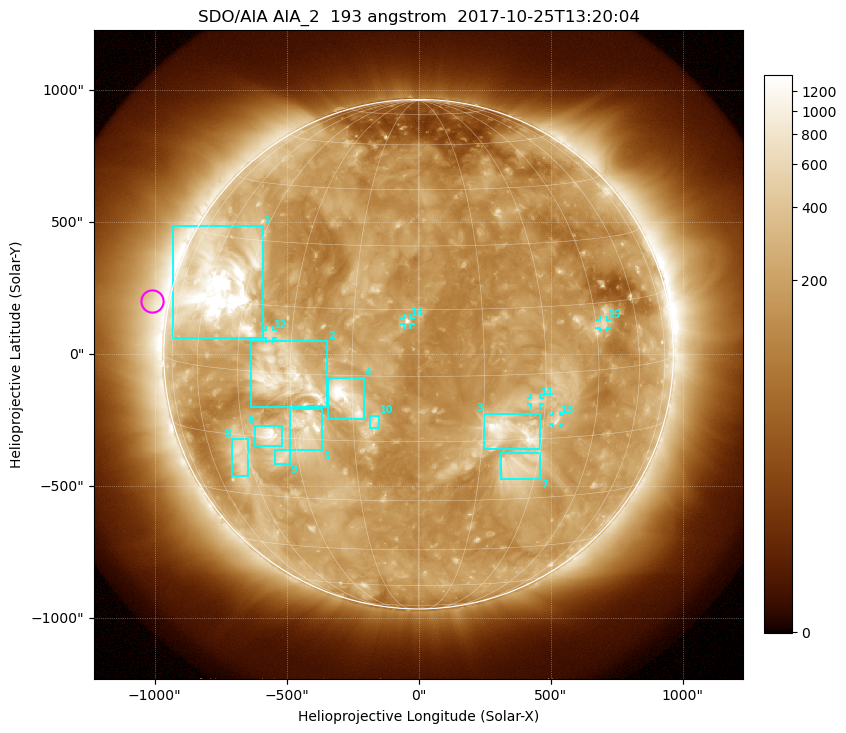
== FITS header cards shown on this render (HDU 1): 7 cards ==
TELESCOP= 'SDO/AIA'
INSTRUME= 'AIA_2'
WAVELNTH=                  193
WAVEUNIT= 'angstrom'
DATE-OBS= '2017-10-25T13:20:04.84'
CTYPE1  = 'HPLN-TAN'
CTYPE2  = 'HPLT-TAN'

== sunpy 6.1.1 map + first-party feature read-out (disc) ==
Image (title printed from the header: SDO/AIA AIA_2  193 angstrom  2017-10-25T13:20:04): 1024 x 1024 px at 2.4 arcsec/px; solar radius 965 arcsec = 402 px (full disc in frame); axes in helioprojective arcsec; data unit not stated in the header (colour bar unlabelled)
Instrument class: DISC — disc imager (sunpy class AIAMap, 193 A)
Bright regions (active regions / flare kernels): reference = the median radial profile (limb darkening/brightening removed); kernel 9 px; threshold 5 sigma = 354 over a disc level ~176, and >= 1.15x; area >= 12 px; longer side >= 10 px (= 24 arcsec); searched inside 0.97 R_sun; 15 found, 15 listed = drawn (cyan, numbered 1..; 5 of them under ~33 arcsec drawn as corner ticks so the feature stays visible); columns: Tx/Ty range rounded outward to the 5 arcsec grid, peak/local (2 s.f.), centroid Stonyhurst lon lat
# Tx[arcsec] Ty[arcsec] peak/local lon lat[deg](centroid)
1 -930..-590 60..485 16 -55 +18
2 -635..-345 -200..50 5.8 -31 -1
3 250..460 -360..-225 6.5 +22 -13
4 -345..-205 -245..-90 8.4 -16 -5
5 -490..-365 -365..-205 7.6 -27 -12
6 -620..-515 -350..-270 7.2 -37 -15
7 310..460 -475..-375 3.8 +24 -21
8 -710..-645 -465..-320 4.4 -48 -20
9 -545..-485 -415..-365 4.1 -34 -20
10 -185..-145 -280..-230 4 -10 -10
11 425..460 -190..-165 3.7 +27 -6
12 -580..-550 60..90 3.4 -36 +8
13 505..535 -265..-230 3.8 +33 -11
14 -55..-30 110..140 5.8 -3 +12
15 685..715 100..130 4.2 +47 +10
Off-limb structures (1.02-1.3 R_sun): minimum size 162 px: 5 found; the strongest spans PA ~40..110 deg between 1.02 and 1.3 R_sun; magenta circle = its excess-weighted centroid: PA ~80 deg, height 1.07 R_sun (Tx ~-1010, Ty ~205 arcsec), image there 2.3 x the reference